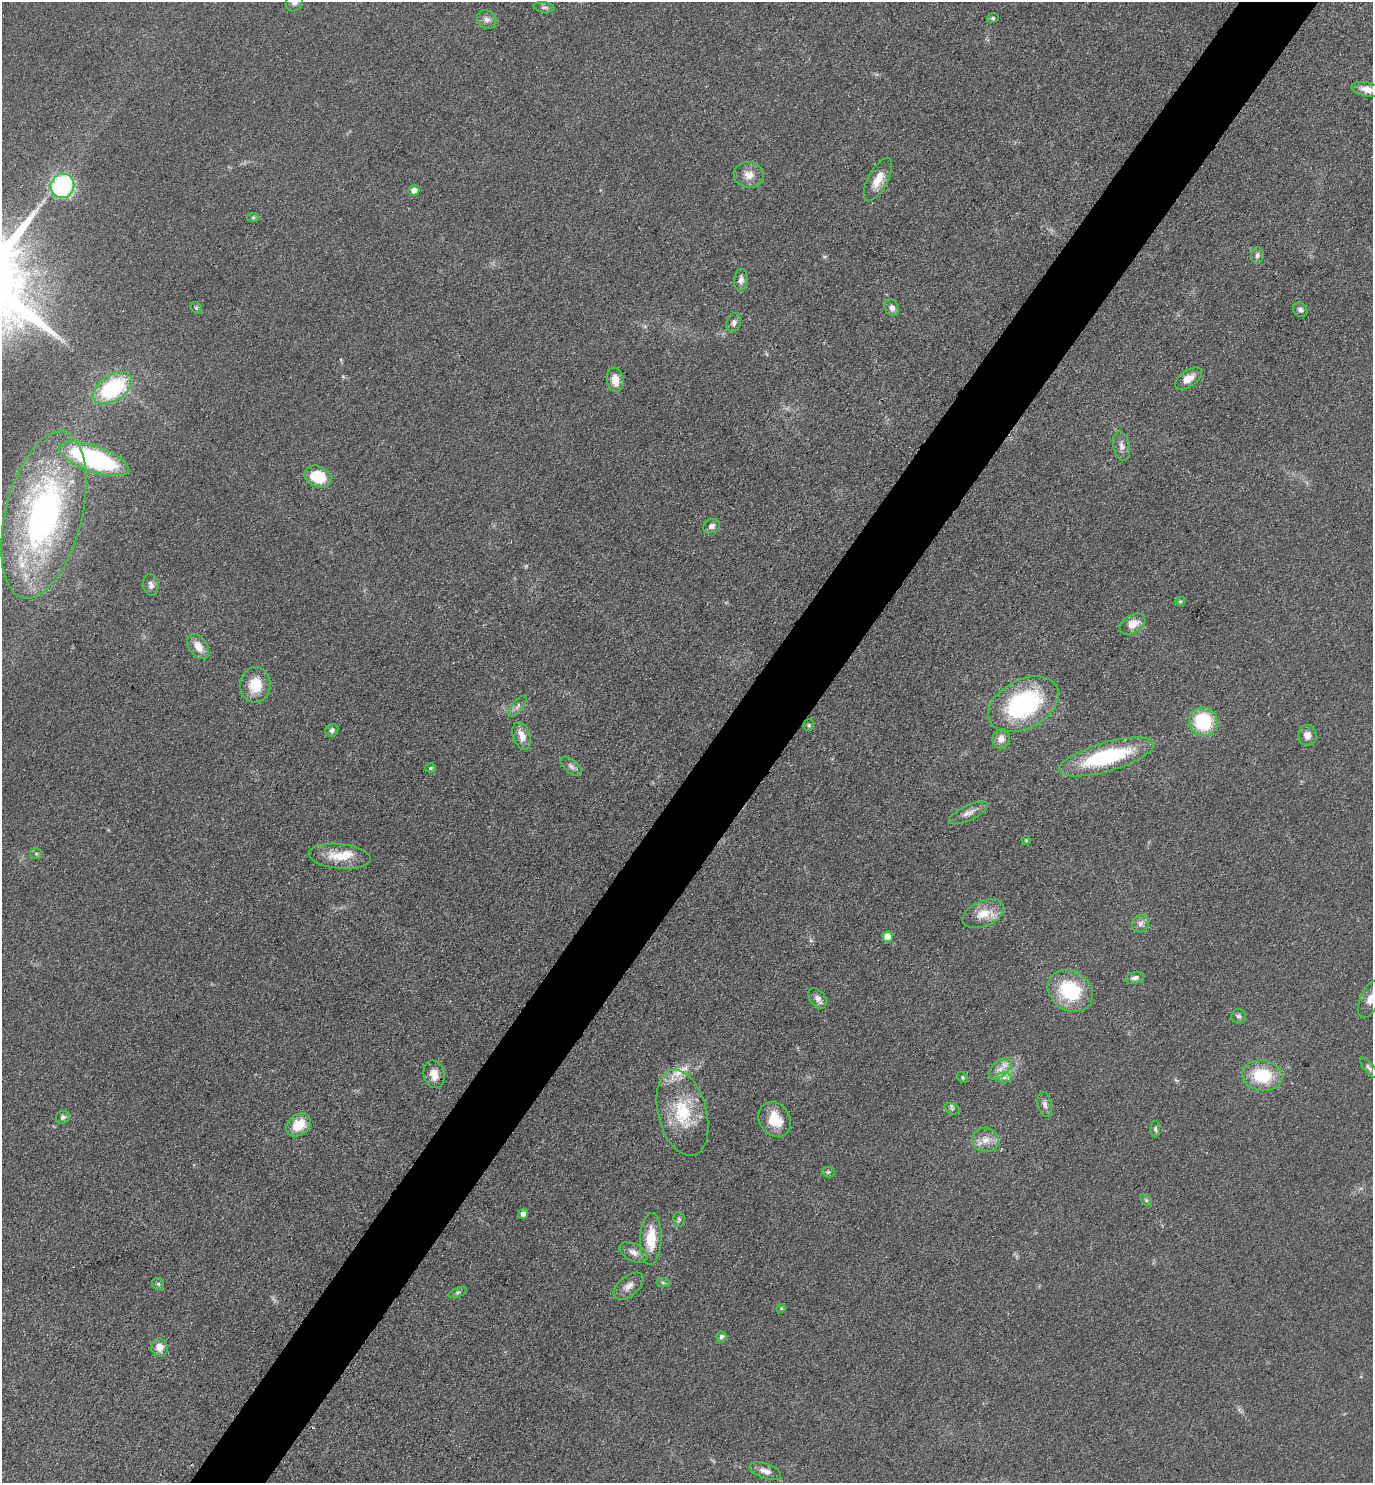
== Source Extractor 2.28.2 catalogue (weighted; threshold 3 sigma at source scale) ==
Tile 10 of 4 x 4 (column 2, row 3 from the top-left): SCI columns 1675-3045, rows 1492-2972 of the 5948 x 5943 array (HDU 1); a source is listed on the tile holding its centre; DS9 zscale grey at full resolution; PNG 1375 x 1485 px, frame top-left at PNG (2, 2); each listed source drawn as its Kron ellipse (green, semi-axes under 4 px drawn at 4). Shown black and unused: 6% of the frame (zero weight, under 3 of 4 exposures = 1% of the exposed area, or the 3 px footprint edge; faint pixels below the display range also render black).
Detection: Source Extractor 2.28.2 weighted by HDU 2 'WHT'; one run over the whole footprint, this tile lists its part. Background 0.0754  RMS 0.0071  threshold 0.0319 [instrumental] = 3 sigma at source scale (4.5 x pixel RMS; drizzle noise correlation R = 1.50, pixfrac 1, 0.05/0.05 arcsec/px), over >= 5 px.
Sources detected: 85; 1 too faint to see at this stretch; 1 cosmic-ray / hot-pixel residue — neither listed nor drawn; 3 inside a brighter listed object's ellipse — not listed separately; the other 80 listed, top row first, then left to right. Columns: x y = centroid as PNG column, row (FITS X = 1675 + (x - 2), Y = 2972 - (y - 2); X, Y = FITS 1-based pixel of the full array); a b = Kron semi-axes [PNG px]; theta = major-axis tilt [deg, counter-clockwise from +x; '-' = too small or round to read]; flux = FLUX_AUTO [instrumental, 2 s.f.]
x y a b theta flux
294 2 10 8 62 3.4
544 7 10 5 -8 1.8
993 18 6 4 14 1.3
487 19 10 8 -37 3.5
1367 90 16 7 -11 7
749 175 15 13 -9 7.4
878 179 24 9 62 10
62 186 12 11 - 83
414 190 5 5 - 4.7
253 217 6 4 1 1
1257 255 8 6 82 2.3
741 280 11 6 83 3.4
196 308 6 5 - 1.1
892 308 9 7 -62 3.3
1300 310 8 6 -46 2.4
734 322 9 7 75 2.6
1189 378 15 8 34 7.3
615 380 12 8 -81 8.8
113 388 22 13 34 63
1122 446 15 8 -78 4.2
94 459 36 13 -20 110
318 477 14 10 -22 24
44 515 86 38 76 250
712 526 8 7 - 3.3
151 585 11 7 -78 3.1
1180 601 5 4 - 1
1133 624 14 9 30 8.9
198 646 14 9 -55 8.2
255 685 18 15 85 19
1023 704 38 24 28 97
518 706 13 5 49 2.7
1203 722 14 14 - 42
809 725 6 5 - 1.2
332 730 7 6 - 2.5
1307 735 10 9 - 5.5
522 736 14 8 -71 7
1001 739 10 8 70 5.5
1107 757 49 14 16 72
571 766 13 6 -39 2.8
430 768 5 4 - 1.1
968 813 21 7 25 5.4
1026 840 4 4 - 0.73
36 854 6 5 - 1.3
340 856 31 12 -5 17
983 914 22 12 22 12
1140 923 9 8 - 3.1
888 937 5 5 - 11
1135 978 9 6 14 3.2
1070 991 24 19 -34 44
817 998 11 7 -53 4
1371 999 21 10 65 7.7
1239 1016 7 7 - 1.8
1369 1067 12 5 -51 2.2
1000 1069 13 7 41 5.7
434 1074 14 10 -76 7.3
1262 1076 20 15 -7 31
963 1077 6 5 - 1.1
1004 1077 8 5 0 2.6
1045 1104 12 7 -78 3.1
952 1109 8 5 -18 1.5
682 1113 44 24 -75 41
63 1117 7 6 - 2.2
775 1120 18 15 -56 19
298 1125 13 10 39 16
1155 1129 8 4 -90 1.4
986 1140 13 12 - 7.6
828 1172 6 5 - 1.3
1146 1200 7 4 -46 1.4
523 1214 5 4 - 3.6
679 1219 7 5 -87 1.6
651 1239 26 10 88 20
633 1252 15 8 -27 4.7
663 1283 6 4 -2 1.2
158 1284 6 5 - 1.4
629 1286 17 9 39 5.5
458 1293 9 4 23 1.7
781 1308 4 4 - 0.94
721 1337 5 5 - 2.2
159 1347 9 8 - 7.6
765 1471 16 7 -19 4.8
Isophote crosses this tile's border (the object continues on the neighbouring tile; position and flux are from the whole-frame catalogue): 3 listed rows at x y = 294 2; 1367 90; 1371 999